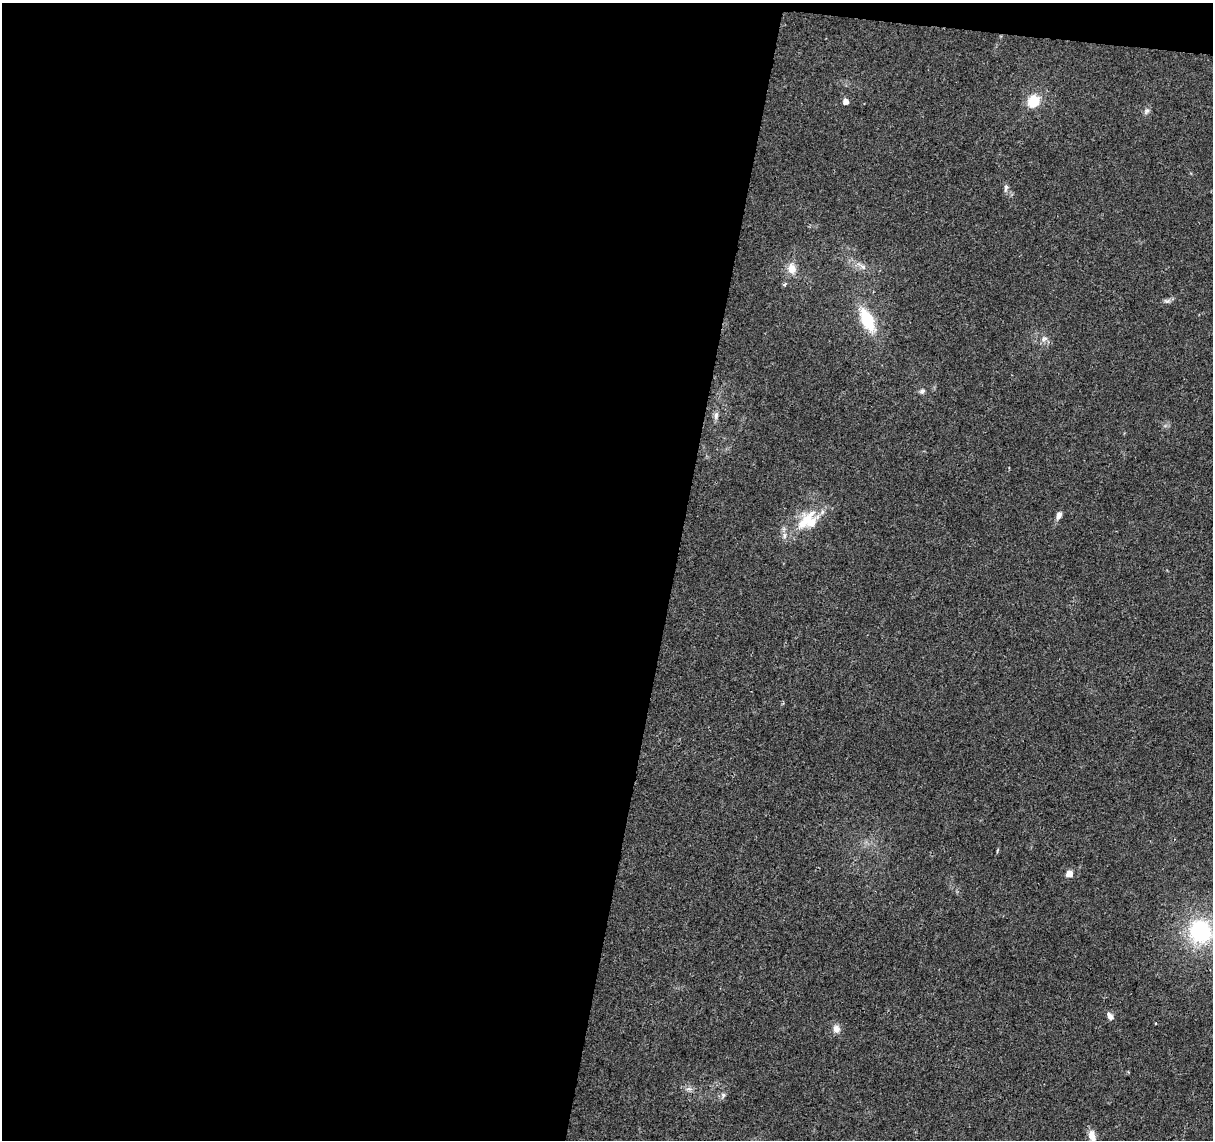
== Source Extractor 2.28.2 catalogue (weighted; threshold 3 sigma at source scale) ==
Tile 1 of 4 x 4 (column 1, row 1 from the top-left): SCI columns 1-1211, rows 3640-4777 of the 4851 x 5061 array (HDU 1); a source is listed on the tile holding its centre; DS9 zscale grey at full resolution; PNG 1215 x 1142 px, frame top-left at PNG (2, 3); no overlay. Shown black and unused: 56% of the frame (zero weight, under 2 of 3 exposures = <1% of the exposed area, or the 3 px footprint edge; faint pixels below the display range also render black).
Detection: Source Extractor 2.28.2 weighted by HDU 2 'WHT'; one run over the whole footprint, this tile lists its part. Background 0.0399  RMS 0.0058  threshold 0.0263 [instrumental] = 3 sigma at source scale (4.5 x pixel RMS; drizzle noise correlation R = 1.50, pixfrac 1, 0.0396/0.0396 arcsec/px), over >= 5 px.
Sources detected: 22; all 22 listed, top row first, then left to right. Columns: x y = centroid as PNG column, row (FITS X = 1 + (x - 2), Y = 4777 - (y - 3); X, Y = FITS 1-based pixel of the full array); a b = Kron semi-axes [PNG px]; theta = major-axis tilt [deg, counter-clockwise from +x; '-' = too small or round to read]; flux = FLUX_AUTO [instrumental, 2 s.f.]
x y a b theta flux
846 101 6 5 - 3.5
1033 101 17 14 56 12
1146 111 9 7 60 1.8
1006 188 12 5 81 1.7
863 267 10 7 -43 2.7
792 269 14 11 -80 6.1
784 284 5 4 - 1.2
1167 301 10 6 0 1.7
867 320 25 11 -64 27
1044 339 10 8 38 2.9
922 391 8 6 48 1.6
716 415 11 6 82 2.2
1059 515 9 6 68 2.9
808 520 35 24 34 24
1069 874 5 5 - 8.1
1200 931 27 25 -74 55
1110 1016 11 6 -48 2.7
1156 1023 3 3 - 0.61
836 1029 10 9 - 3.8
689 1089 9 4 7 1.8
723 1095 7 6 - 1.5
1092 1136 13 7 -79 6.2
Isophote crosses this tile's border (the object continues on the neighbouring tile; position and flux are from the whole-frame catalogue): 1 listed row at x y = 1092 1136